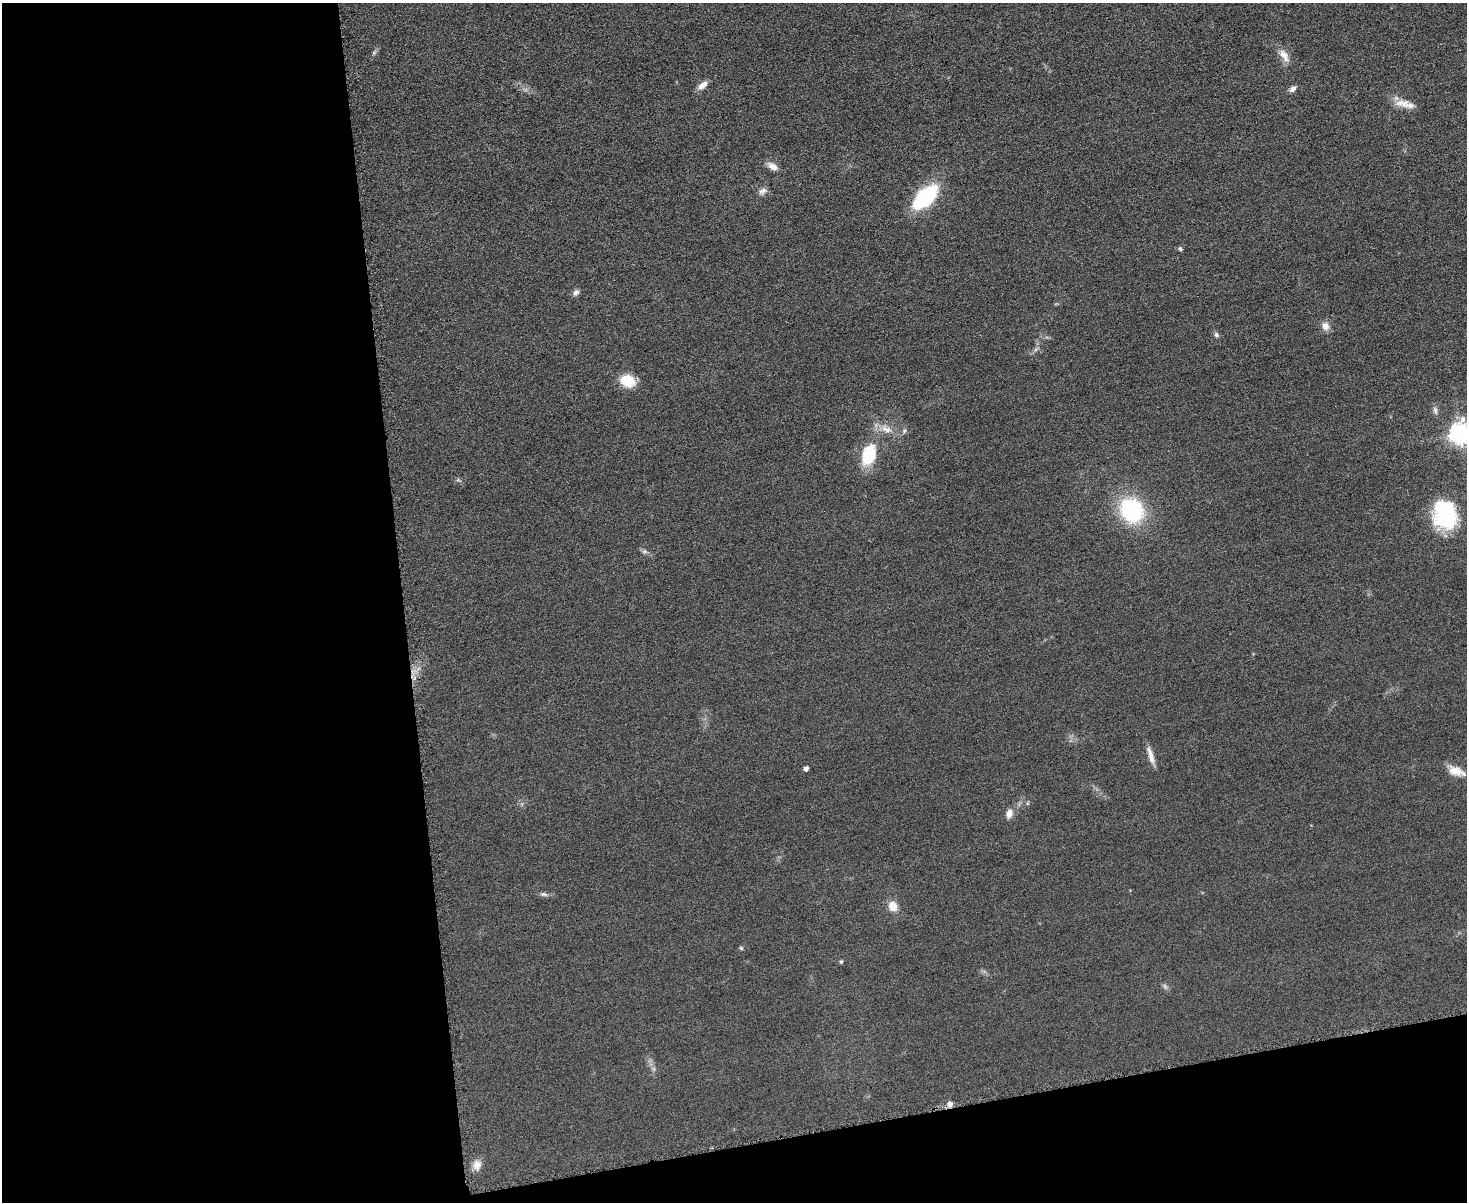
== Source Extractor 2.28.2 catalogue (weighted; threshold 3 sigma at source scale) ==
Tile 10 of 3 x 4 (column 1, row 4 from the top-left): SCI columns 147-1611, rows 17-1216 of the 4798 x 4820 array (HDU 1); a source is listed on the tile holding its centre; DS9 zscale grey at full resolution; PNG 1469 x 1204 px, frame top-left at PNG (2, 3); no overlay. Shown black and unused: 33% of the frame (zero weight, under 3 of 6 exposures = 2% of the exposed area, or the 3 px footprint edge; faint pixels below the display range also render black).
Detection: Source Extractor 2.28.2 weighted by HDU 2 'WHT'; one run over the whole footprint, this tile lists its part. Background 0.0583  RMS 0.0089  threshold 0.0364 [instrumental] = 3 sigma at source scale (4.09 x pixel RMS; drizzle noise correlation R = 1.36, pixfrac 0.8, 0.05/0.05 arcsec/px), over >= 5 px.
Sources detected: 32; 1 inside a brighter object's white glare — not listed; the other 31 listed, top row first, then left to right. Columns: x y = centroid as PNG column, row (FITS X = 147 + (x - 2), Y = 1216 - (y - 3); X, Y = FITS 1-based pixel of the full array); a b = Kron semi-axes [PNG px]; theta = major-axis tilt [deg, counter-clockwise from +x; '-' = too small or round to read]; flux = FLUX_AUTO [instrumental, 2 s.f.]
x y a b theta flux
1284 55 20 9 -58 7.5
702 85 14 7 41 5.9
1293 89 9 6 36 3.2
1402 103 22 10 -1 10
773 166 15 8 -33 5.9
762 191 12 7 28 3.6
925 197 24 13 44 78
1180 249 6 4 -50 1.3
576 292 9 7 49 2.7
1325 326 11 10 - 5.5
1216 335 7 6 - 2
628 381 13 10 -19 23
1435 410 11 5 -74 2.7
886 429 17 9 -22 8.6
905 431 6 6 - 1.9
1460 434 8 8 - 470
868 455 23 14 71 34
1131 510 24 20 -51 80
1446 515 33 25 68 59
644 551 7 4 0 1.7
1151 755 25 6 -73 6.9
806 768 5 4 - 2.9
1456 771 23 10 -19 10
1009 813 10 7 76 5.9
544 894 10 5 -6 2.3
893 906 12 9 -71 9.3
741 948 6 4 -44 1.1
841 961 4 4 - 1.4
1165 986 8 5 -45 1.8
950 1104 7 6 - 4
477 1165 12 10 80 6
Overlapping masked pixels (flux is a lower limit): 1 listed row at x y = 950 1104
Isophote crosses this tile's border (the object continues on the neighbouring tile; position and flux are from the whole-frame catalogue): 1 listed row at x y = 1460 434